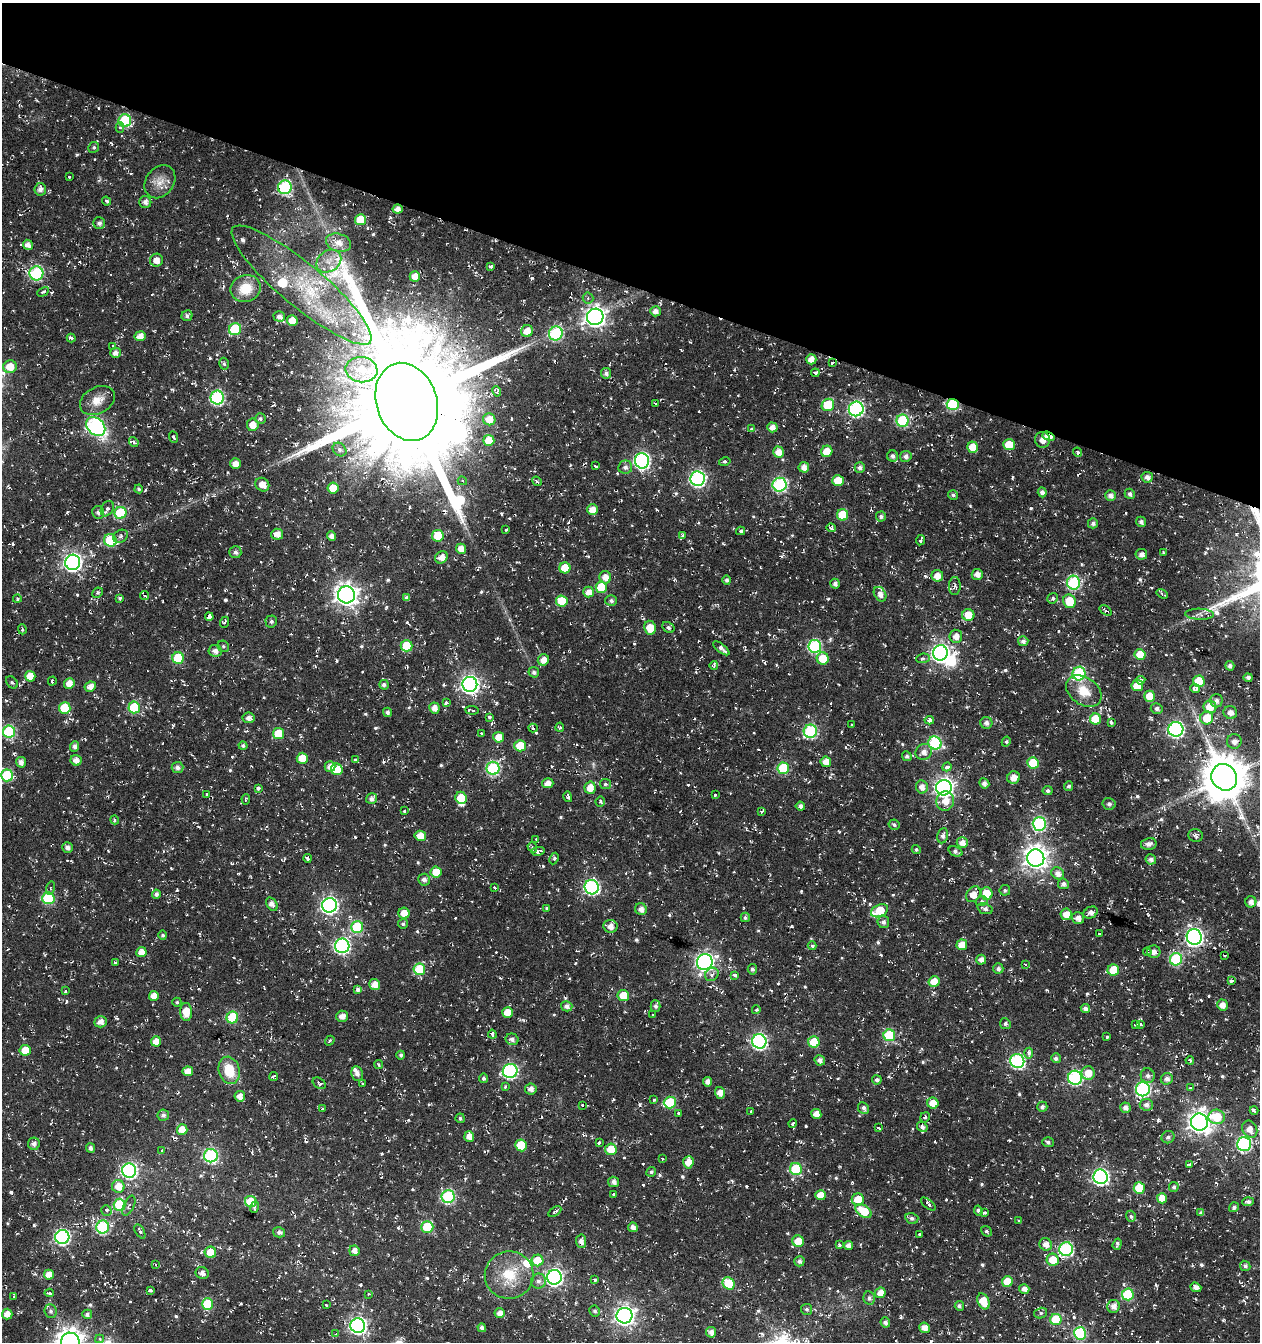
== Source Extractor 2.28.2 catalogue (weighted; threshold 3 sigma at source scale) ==
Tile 2 of 4 x 4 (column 2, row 1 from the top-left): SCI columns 1534-2791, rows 4019-5358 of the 5517 x 5361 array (HDU 1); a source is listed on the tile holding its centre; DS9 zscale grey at full resolution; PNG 1262 x 1344 px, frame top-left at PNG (2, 3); each listed source drawn as its Kron ellipse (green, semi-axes under 4 px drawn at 4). Shown black and unused: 21% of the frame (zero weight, under 3 of 6 exposures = <1% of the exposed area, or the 3 px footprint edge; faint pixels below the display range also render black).
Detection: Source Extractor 2.28.2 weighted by HDU 2 'WHT'; one run over the whole footprint, this tile lists its part. Background -0.163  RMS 0.004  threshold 0.0162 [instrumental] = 3 sigma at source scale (4.09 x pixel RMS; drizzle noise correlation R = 1.36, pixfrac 0.8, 0.0396/0.0396 arcsec/px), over >= 5 px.
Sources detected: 827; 3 inside a brighter object's white glare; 49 cosmic-ray / hot-pixel residue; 1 long thin detection or spike segment (spike, bleed or trail) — neither listed nor drawn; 12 inside a brighter listed object's ellipse — not listed separately; of the other 762, all 500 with FLUX_AUTO >= 0.691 (the completeness limit of this list) listed and drawn (262 fainter detections not listed), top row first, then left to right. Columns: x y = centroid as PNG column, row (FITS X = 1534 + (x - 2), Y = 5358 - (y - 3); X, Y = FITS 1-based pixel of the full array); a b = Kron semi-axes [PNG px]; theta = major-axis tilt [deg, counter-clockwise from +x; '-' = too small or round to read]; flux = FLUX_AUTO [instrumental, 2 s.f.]
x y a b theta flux
125 121 6 6 - 30
120 128 5 4 - 0.71
94 147 5 5 - 0.71
69 176 3 3 - 0.75
160 182 18 14 53 4.8
285 187 7 7 - 52
40 189 6 5 - 2
106 201 5 3 - 0.73
145 202 6 6 - 1.7
397 209 5 4 - 2.4
360 220 5 5 - 9.7
99 223 6 5 - 1.3
339 243 13 9 -16 4
28 245 5 5 - 2.5
156 260 6 6 - 3.2
329 261 13 10 34 4.1
490 266 4 3 - 0.96
36 273 7 7 - 47
415 276 5 5 - 3.6
302 285 89 21 -40 39
246 288 15 13 21 8.8
43 292 6 4 28 0.91
588 298 5 5 - 0.87
655 311 5 5 - 2.3
187 316 5 5 - 1.2
279 316 6 5 - 1.6
595 317 8 8 - 230
292 321 5 5 - 5.6
235 329 6 6 - 23
527 331 6 5 - 4.6
556 333 7 6 - 48
140 336 5 5 - 3.3
71 338 4 3 - 1.2
112 346 3 3 - 0.78
115 353 5 5 - 1.8
811 359 5 5 - 3.5
832 363 4 3 - 3.3
224 364 6 4 -74 0.71
10 367 7 6 - 5.8
361 370 16 12 -9 7
606 373 5 5 - 1.4
815 373 4 4 - 1.7
497 391 5 4 - 1.1
217 398 7 6 - 58
97 400 18 13 28 5
407 402 40 30 -71 14000
655 403 3 3 - 1
953 404 6 5 - 36
828 405 6 6 - 16
856 409 7 7 - 79
260 419 5 5 - 0.74
489 419 6 6 - 4.4
903 421 6 6 - 32
253 425 6 6 - 4.1
96 426 11 8 -43 62
772 427 5 5 - 2.8
752 429 4 4 - 0.99
1048 436 6 4 -20 7.1
173 437 6 3 -67 0.75
489 440 5 5 - 8.3
1042 440 8 7 - 3.7
134 442 5 3 - 1.2
1009 445 6 5 - 8.2
973 447 6 5 - 6
339 449 7 6 - 1.1
827 451 6 5 - 5.8
778 452 5 5 - 3.6
1077 452 4 4 - 0.75
893 456 5 5 - 1.4
906 456 6 5 - 1.4
642 461 7 7 - 93
725 462 6 4 14 0.86
236 464 5 5 - 2.8
596 466 4 3 - 2.5
625 467 7 6 - 1.5
804 467 5 5 - 2.8
860 468 5 5 - 1.3
1147 477 5 5 - 2
698 479 7 7 - 86
838 480 6 5 - 8
462 481 5 4 - 1.1
537 481 5 4 - 0.69
262 485 7 6 - 3.5
780 485 7 7 - 59
333 488 5 5 - 6.8
139 489 4 4 - 0.78
1042 492 5 4 - 1.6
1130 494 5 5 - 1.4
953 495 5 4 - 0.76
1110 495 5 5 - 1.9
107 509 8 6 59 1.3
592 510 5 5 - 3.9
98 512 6 6 - 1.5
120 513 6 6 - 26
842 515 6 5 - 15
881 517 5 5 - 1.1
1141 522 5 5 - 1.4
1093 523 5 5 - 1.3
831 528 4 3 - 2
506 530 3 3 - 0.86
741 531 4 3 - 0.83
277 534 6 5 - 3.1
683 535 4 4 - 0.73
121 536 8 6 32 1
332 536 5 4 - 2.1
438 536 6 6 - 12
110 540 6 6 - 23
920 540 5 3 - 2.1
461 549 5 5 - 3.4
235 552 6 6 - 1.1
1163 553 3 3 - 1.1
1141 554 6 5 - 1.6
441 557 7 5 44 2.5
73 562 7 7 - 130
565 568 5 5 - 9
977 574 5 5 - 2.5
937 576 6 5 - 3.7
605 577 6 6 - 3.1
727 580 4 4 - 1
1074 583 7 6 - 45
835 584 5 4 - 1.5
955 586 9 6 86 1.1
601 587 5 5 - 12
588 592 5 5 - 2.9
97 593 5 5 - 0.7
880 594 8 5 -58 3.4
1162 594 6 3 -32 0.95
145 595 4 3 - 0.91
346 595 8 8 - 280
120 598 3 3 - 1.7
407 598 4 4 - 1.4
1053 598 5 5 - 0.81
17 599 4 4 - 0.74
562 601 6 5 - 10
611 601 6 5 - 1.1
1069 601 7 6 - 9.7
1106 611 7 3 -36 1.3
1199 614 14 5 -3 1.5
968 615 6 6 - 6
209 617 4 3 - 2.2
271 621 6 6 - 1
225 622 5 4 - 0.86
668 627 6 5 - 1.1
650 628 7 5 -80 6.3
22 629 5 4 - 1
956 636 6 6 - 2.9
1023 641 5 5 - 1.4
223 646 6 5 - 0.71
407 646 6 5 - 12
815 646 6 6 - 44
721 648 10 4 -39 1.6
215 651 7 6 - 2.1
940 653 7 7 - 140
1140 654 5 5 - 7.4
178 658 6 6 - 20
823 658 6 6 - 7.7
923 658 7 4 8 1.1
543 660 6 5 - 2.9
714 665 4 3 - 1.3
1230 666 5 4 - 1.3
534 672 5 5 - 1.2
1079 674 7 6 - 34
30 676 5 5 - 5.8
1248 678 4 4 - 1.3
1141 680 4 4 - 0.89
52 681 4 3 - 0.92
1199 681 6 5 - 9.2
12 682 7 5 -49 0.98
69 683 5 5 - 3.7
470 684 7 7 - 150
384 685 5 4 - 1
1137 686 6 5 - 8.2
90 687 6 5 - 2.6
1195 689 5 4 - 2.8
1084 691 19 13 -36 7.4
1150 696 5 5 - 7.2
1216 701 6 6 - 1.6
446 703 4 3 - 2.1
134 707 6 6 - 24
1210 707 6 6 - 6.2
65 708 6 5 - 15
434 708 5 5 - 2.5
1157 709 6 5 - 1.2
472 710 7 3 -4 1
387 712 5 4 - 1.2
1230 712 7 6 - 2.4
490 717 4 3 - 1
249 718 6 5 - 2
1207 718 6 6 - 10
1095 719 5 5 - 11
929 720 4 3 - 3
1111 722 3 3 - 1.4
986 723 6 6 - 1.6
852 725 3 3 - 0.93
560 727 4 4 - 0.73
533 728 5 4 - 0.83
1176 729 7 7 - 76
810 731 6 6 - 49
9 732 6 6 - 39
278 733 5 5 - 12
481 733 3 3 - 0.97
499 737 5 5 - 4.5
1234 741 7 7 - 2.4
1006 742 5 4 - 0.72
935 743 7 6 - 40
75 746 5 4 - 1.5
243 746 4 4 - 1
520 746 5 5 - 11
924 752 8 7 - 2.5
907 756 5 4 - 1.1
302 758 5 5 - 6.1
76 760 6 5 - 2.6
355 760 3 3 - 0.87
21 762 5 5 - 2
826 762 5 5 - 3.4
1033 763 6 5 - 16
330 766 5 5 - 2.3
947 767 4 4 - 1.8
178 768 6 5 - 1.6
493 768 6 6 - 48
783 768 6 6 - 24
337 769 6 5 - 9.7
7 775 6 6 - 22
1224 777 14 12 -50 1300
1013 778 6 6 - 3.4
548 783 5 5 - 2.8
984 783 5 4 - 1.7
605 784 5 5 - 0.7
1069 786 5 4 - 0.99
922 787 6 6 - 2.6
258 788 4 3 - 3.3
590 788 6 5 - 3.9
944 788 8 7 - 160
1048 791 5 4 - 1
207 794 4 3 - 2.2
715 795 3 2 - 1.1
568 797 5 4 - 0.78
461 798 6 5 - 10
246 799 5 3 - 0.99
372 799 5 5 - 1.8
945 801 10 9 - 4
600 802 5 5 - 1
1109 804 6 6 - 0.84
800 806 5 4 - 1.4
404 811 3 3 - 1.3
762 811 3 3 - 1.6
115 820 4 4 - 0.71
1039 824 7 6 - 52
894 825 5 5 - 0.83
1196 835 7 6 - 1.2
420 836 5 5 - 4.1
943 836 8 5 79 1.5
536 839 4 3 - 0.88
962 843 6 5 - 2.7
1149 844 8 5 13 2
532 847 5 4 - 0.89
67 848 6 5 - 1.7
916 849 4 4 - 0.79
538 851 6 3 11 2
955 851 7 4 -21 1.4
307 858 4 3 - 1.4
554 858 6 4 64 0.97
1036 858 8 8 - 310
1151 859 5 5 - 1.6
436 872 5 5 - 5.8
1058 873 7 5 -39 2.4
424 880 6 6 - 1.5
1063 884 5 5 - 1.4
494 887 4 3 - 1.2
592 887 7 7 - 68
51 888 7 4 76 0.86
1005 890 5 5 - 0.78
987 893 6 6 - 9.1
156 894 4 4 - 1.4
973 894 8 6 55 5
48 898 6 6 - 30
982 901 6 5 - 0.7
1251 902 5 5 - 1.9
272 904 7 5 -56 2.5
329 905 7 7 - 110
547 908 3 3 - 0.95
641 909 6 5 - 2.2
985 909 8 5 -20 1.4
879 911 9 6 24 13
404 913 5 5 - 4.7
1091 913 7 5 30 1.8
1066 914 6 5 - 3.8
745 917 5 4 - 0.81
1078 918 6 6 - 2.3
883 922 6 6 - 1.4
403 924 5 5 - 0.84
610 926 7 6 - 3
357 927 6 6 - 27
1100 934 3 3 - 1.8
163 935 4 4 - 0.8
1194 937 8 7 - 130
962 945 5 5 - 6.1
342 946 7 7 - 77
812 946 4 4 - 0.98
141 952 5 5 - 3.5
1147 952 4 4 - 0.87
1154 952 6 6 - 2.1
1224 955 3 2 - 0.85
1176 959 6 6 - 29
981 960 5 5 - 2
705 962 8 7 - 160
116 963 3 3 - 2.4
1025 965 3 3 - 0.75
419 969 6 5 - 16
752 969 5 4 - 1
998 969 5 5 - 1.4
1113 970 6 5 - 8.8
712 974 7 6 - 1.4
735 975 4 3 - 2.2
1231 981 4 3 - 1.7
934 982 5 5 - 5.6
375 985 5 5 - 3.6
358 989 4 3 - 2.1
66 991 4 3 - 1.6
623 995 6 5 - 6
154 996 5 5 - 3.3
177 1002 4 4 - 0.7
1222 1005 5 5 - 3
567 1006 6 5 - 1.7
655 1006 6 5 - 1.1
1085 1008 4 4 - 1.6
756 1010 4 3 - 0.91
186 1012 9 6 -86 6.5
507 1012 5 5 - 5.5
653 1015 3 3 - 1.4
342 1016 6 5 - 2.4
232 1018 6 6 - 23
101 1022 6 5 - 2.6
1005 1024 5 5 - 0.93
1140 1024 4 3 - 1.1
1136 1025 3 3 - 1.1
492 1034 4 3 - 1.3
889 1035 6 6 - 26
1107 1037 4 3 - 1.1
512 1039 6 6 - 1.4
156 1041 5 5 - 3.7
330 1041 5 3 - 0.81
759 1041 7 7 - 89
814 1042 5 5 - 14
25 1050 5 5 - 6.6
1029 1053 5 4 - 1.5
401 1055 4 4 - 0.9
1056 1058 5 4 - 1.3
820 1060 5 5 - 1.8
1190 1060 4 3 - 1.1
1017 1061 7 7 - 57
378 1064 5 4 - 0.79
229 1070 14 10 -74 10
188 1071 5 5 - 3.7
510 1071 7 7 - 69
357 1073 7 6 - 1.9
1088 1073 7 6 - 5.2
1148 1076 7 7 - 1.4
274 1077 4 3 - 1.2
484 1078 5 4 - 0.95
1075 1078 7 7 - 56
1167 1079 6 5 - 1.7
877 1080 5 4 - 1.2
708 1082 5 4 - 2.3
319 1083 7 5 -35 1.5
362 1083 3 3 - 0.81
505 1087 4 3 - 0.71
1190 1088 3 3 - 1.1
531 1089 6 5 - 1.9
1143 1089 7 7 - 64
720 1093 6 5 - 3.5
240 1096 5 5 - 2.6
654 1100 4 3 - 0.96
670 1102 6 6 - 20
933 1103 6 5 - 4.9
582 1105 3 3 - 0.76
1146 1105 7 6 - 1.6
1042 1107 5 5 - 1.3
863 1108 6 5 - 1.3
1125 1108 5 5 - 1.9
322 1109 3 3 - 0.96
1254 1110 4 3 - 1.8
751 1112 3 3 - 0.79
679 1113 3 3 - 0.86
816 1114 5 5 - 3.8
163 1115 6 5 - 1.3
925 1117 5 4 - 1.2
1217 1117 8 7 - 12
460 1118 5 4 - 0.75
1199 1122 8 8 - 290
793 1124 4 4 - 0.79
922 1127 5 5 - 1.3
878 1128 4 3 - 1.7
1250 1129 9 7 -60 2.9
182 1130 5 5 - 5.7
469 1136 5 5 - 2.9
1168 1137 7 6 - 1
1048 1142 6 5 - 0.93
599 1143 3 3 - 0.76
34 1144 6 6 - 1.5
1244 1144 7 7 - 63
521 1145 6 5 - 11
90 1148 5 4 - 1.3
611 1149 6 5 - 8
161 1150 4 3 - 0.76
211 1156 7 6 - 56
662 1158 3 3 - 1.1
688 1162 6 5 - 4.4
1189 1165 4 3 - 2.7
796 1169 6 5 - 24
129 1171 7 7 - 88
651 1172 5 4 - 0.82
1101 1177 7 7 - 96
614 1182 5 5 - 1.9
118 1186 6 6 - 4.6
1174 1187 5 5 - 0.93
1139 1188 6 5 - 14
614 1194 3 3 - 1.2
820 1195 5 5 - 4.8
448 1197 6 6 - 46
1162 1198 5 5 - 4.6
858 1199 6 6 - 6.7
251 1202 6 5 - 9.9
1248 1202 6 4 2 1.2
928 1204 9 4 -39 1.3
120 1205 6 6 - 26
129 1206 11 5 65 1.1
255 1207 6 3 71 1.2
1234 1207 5 4 - 1.1
106 1210 5 5 - 0.88
863 1211 9 6 -34 9.2
978 1211 5 4 - 1.2
555 1212 7 3 32 0.85
985 1213 3 3 - 0.97
1201 1213 4 4 - 1.1
1131 1216 6 5 - 0.8
912 1218 6 5 - 1.2
1019 1221 3 2 - 0.78
103 1227 6 6 - 47
427 1227 6 6 - 17
633 1227 5 4 - 1.9
140 1231 8 4 -60 1
986 1231 6 4 -39 0.75
279 1232 6 5 - 1.1
919 1234 3 3 - 0.83
62 1237 7 7 - 78
581 1241 7 5 -84 2.2
798 1241 6 5 - 7
1046 1244 6 6 - 3.1
1117 1244 5 3 - 0.96
839 1245 3 3 - 0.72
848 1245 4 4 - 2.3
1066 1249 7 7 - 55
354 1251 5 5 - 2.5
210 1252 6 5 - 6.7
537 1260 6 5 - 8.6
1053 1260 6 6 - 7.3
799 1261 5 5 - 1.3
156 1264 3 3 - 0.79
1245 1266 5 5 - 0.99
202 1273 7 6 - 1.6
49 1275 5 5 - 4.2
509 1275 24 23 - 13
554 1277 7 7 - 110
594 1280 3 3 - 1.1
538 1281 7 7 - 1.6
1007 1281 5 5 - 6.8
729 1283 6 5 - 17
1196 1287 6 4 -21 2
1024 1289 5 4 - 2.2
150 1290 3 3 - 1.2
49 1293 4 3 - 2.1
880 1293 5 5 - 3.1
368 1294 3 3 - 0.71
1128 1294 6 6 - 26
14 1296 4 3 - 1.6
869 1298 6 5 - 1.2
983 1301 8 5 -65 7.5
208 1304 6 5 - 17
326 1305 3 3 - 0.85
959 1306 5 4 - 0.99
1113 1306 6 6 - 2.5
807 1309 5 5 - 0.78
51 1311 7 6 - 1.2
595 1311 5 5 - 0.91
500 1313 5 5 - 2.4
1041 1313 6 5 - 0.84
7 1314 5 5 - 3.4
87 1314 5 4 - 1.3
624 1316 8 8 - 190
1056 1320 5 5 - 20
885 1322 5 5 - 1.4
358 1326 7 7 - 120
482 1328 4 4 - 1.4
925 1328 5 5 - 3
711 1332 5 5 - 1.8
1080 1333 6 6 - 36
336 1334 4 3 - 1.2
100 1339 4 4 - 1.1
70 1342 9 9 - 400
Overlapping masked pixels (flux is a lower limit): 3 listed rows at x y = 953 404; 1048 436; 1194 937
Isophote crosses this tile's border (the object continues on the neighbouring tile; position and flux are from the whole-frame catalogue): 2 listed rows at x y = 9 732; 70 1342
Unlisted compact peaks at least as high as the median listed source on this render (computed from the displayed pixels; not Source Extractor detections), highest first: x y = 1217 613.